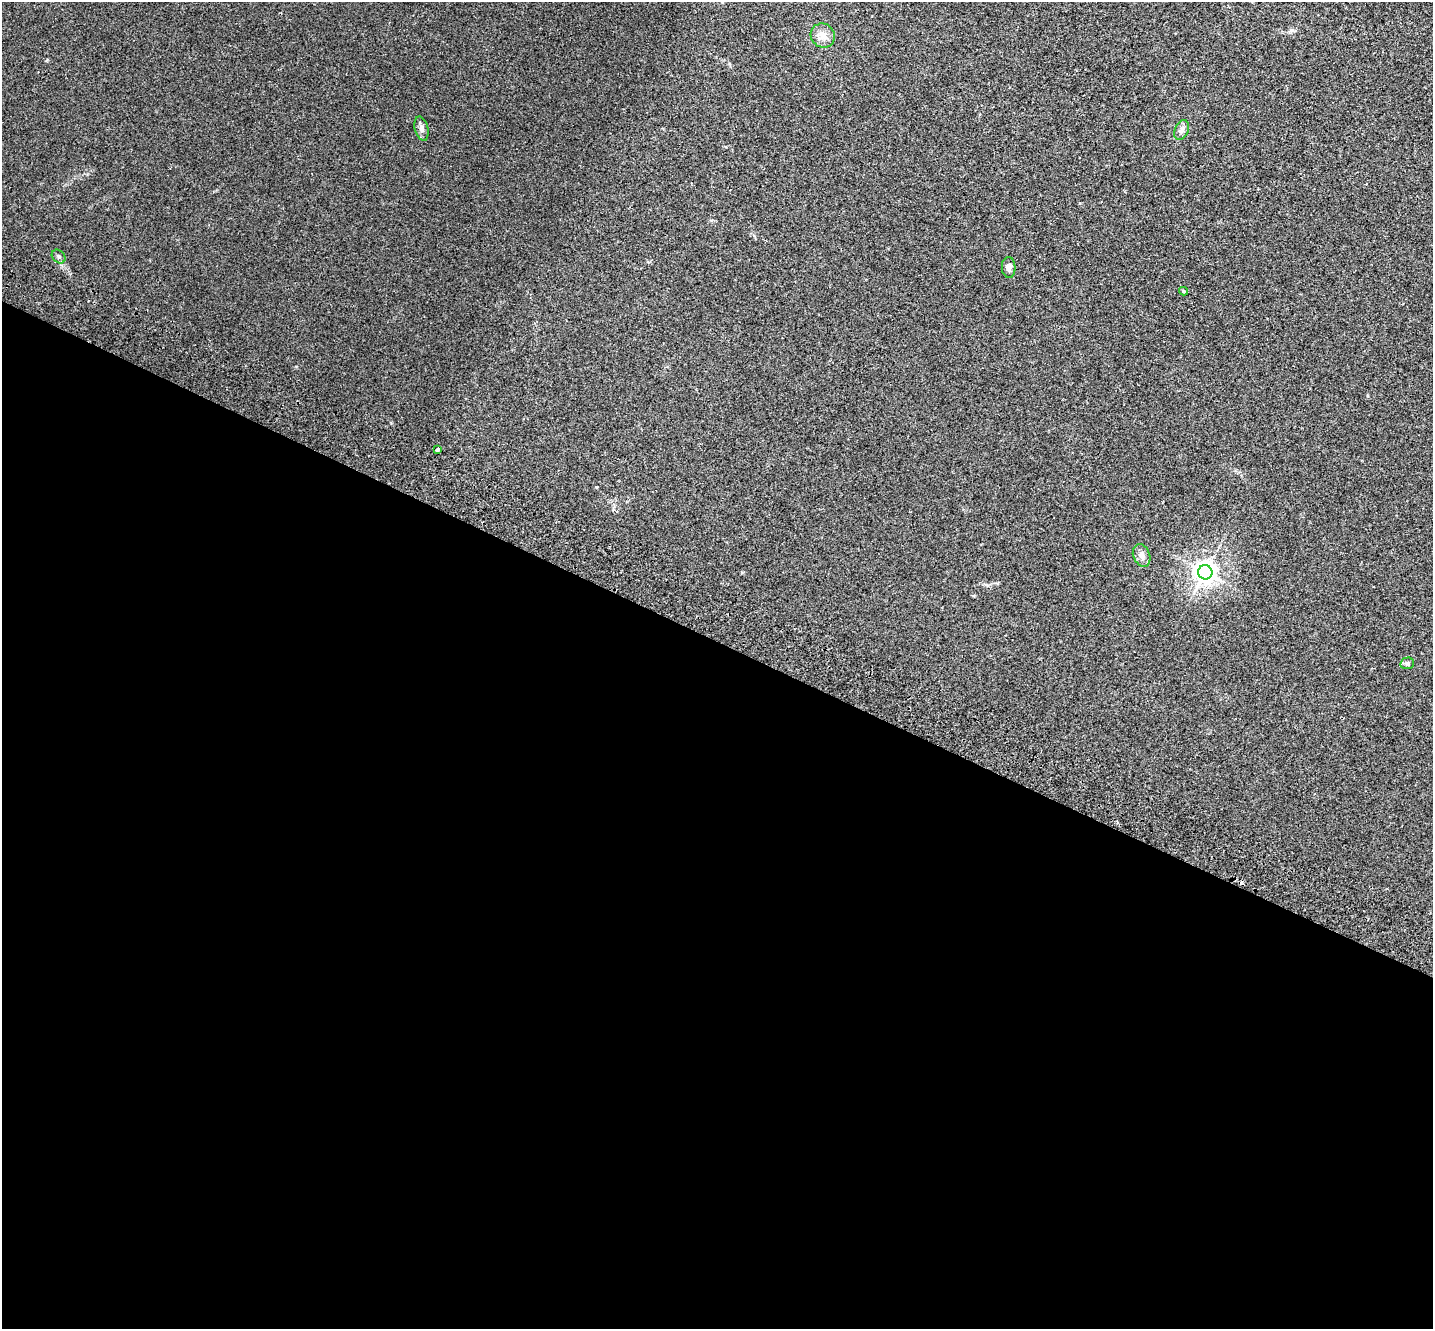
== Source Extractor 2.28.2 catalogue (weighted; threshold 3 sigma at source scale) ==
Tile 14 of 4 x 4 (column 2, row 4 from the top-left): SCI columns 1466-2896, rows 336-1662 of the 5789 x 5842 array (HDU 1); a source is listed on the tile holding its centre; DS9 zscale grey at full resolution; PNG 1435 x 1331 px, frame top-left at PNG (2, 2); each listed source drawn as its Kron ellipse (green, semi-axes under 4 px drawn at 4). Shown black and unused: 52% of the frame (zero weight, under 2 of 3 exposures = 3% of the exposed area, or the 3 px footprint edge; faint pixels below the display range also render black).
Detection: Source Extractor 2.28.2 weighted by HDU 2 'WHT'; one run over the whole footprint, this tile lists its part. Background 0.0141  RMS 0.0061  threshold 0.0276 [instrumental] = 3 sigma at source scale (4.5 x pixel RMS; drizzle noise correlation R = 1.50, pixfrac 1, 0.05/0.05 arcsec/px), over >= 5 px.
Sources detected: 10; all 10 listed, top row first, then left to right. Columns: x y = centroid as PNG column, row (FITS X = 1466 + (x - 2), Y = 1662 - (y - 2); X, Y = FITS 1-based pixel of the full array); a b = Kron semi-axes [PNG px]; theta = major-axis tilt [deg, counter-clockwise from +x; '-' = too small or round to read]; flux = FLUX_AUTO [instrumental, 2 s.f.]
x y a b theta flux
823 36 12 11 - 5
422 129 12 6 -77 2.5
1182 130 10 6 64 2.2
59 256 8 6 -46 1.4
1009 267 10 7 -87 2.2
1183 291 4 3 - 0.75
437 450 3 3 - 3.6
1142 555 12 8 -68 3.4
1205 572 7 7 - 460
1407 663 7 6 - 1.3